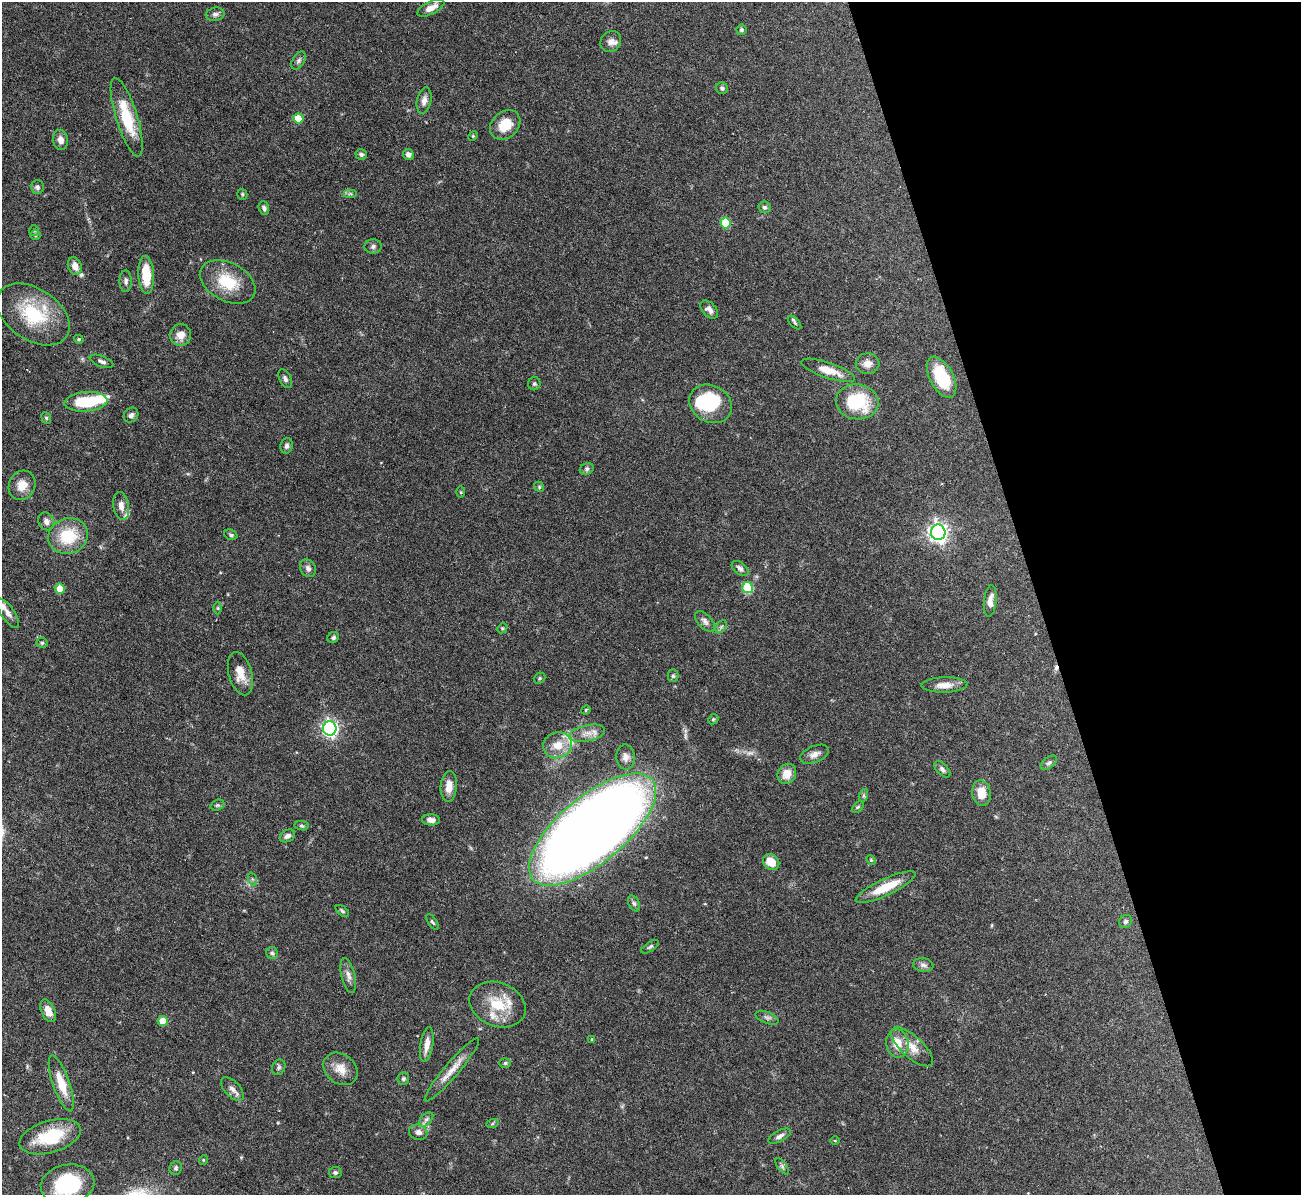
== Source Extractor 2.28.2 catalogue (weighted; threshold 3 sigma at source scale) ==
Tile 12 of 4 x 4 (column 4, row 3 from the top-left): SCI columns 3899-5197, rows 1338-2530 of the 5198 x 5182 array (HDU 1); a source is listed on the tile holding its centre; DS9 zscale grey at full resolution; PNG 1303 x 1197 px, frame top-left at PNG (2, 2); each listed source drawn as its Kron ellipse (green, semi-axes under 4 px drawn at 4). Shown black and unused: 20% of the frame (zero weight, under 3 of 6 exposures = <1% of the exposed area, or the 3 px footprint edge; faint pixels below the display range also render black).
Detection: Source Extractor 2.28.2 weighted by HDU 2 'WHT'; one run over the whole footprint, this tile lists its part. Background 0.0886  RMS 0.0033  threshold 0.0136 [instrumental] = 3 sigma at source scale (4.09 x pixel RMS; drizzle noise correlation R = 1.36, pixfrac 0.8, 0.05/0.05 arcsec/px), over >= 5 px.
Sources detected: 136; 2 inside a brighter object's white glare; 1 cosmic-ray / hot-pixel residue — neither listed nor drawn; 7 inside a brighter listed object's ellipse — not listed separately; the other 126 listed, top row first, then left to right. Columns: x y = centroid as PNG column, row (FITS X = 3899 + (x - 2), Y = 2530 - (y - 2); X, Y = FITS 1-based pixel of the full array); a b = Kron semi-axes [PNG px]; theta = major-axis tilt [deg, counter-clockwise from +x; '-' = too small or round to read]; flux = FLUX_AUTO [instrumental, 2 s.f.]
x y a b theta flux
431 8 15 6 27 2.8
215 14 9 6 9 1.1
741 30 5 5 - 0.54
611 41 11 9 47 1.7
298 61 10 6 58 0.91
722 88 6 5 - 0.84
424 100 13 7 79 1.8
127 117 41 10 -73 12
298 118 5 5 - 6.4
505 125 17 13 42 5.9
473 136 5 4 - 0.35
61 140 10 7 -80 1.9
361 154 6 5 - 0.75
408 154 5 5 - 1.4
37 187 7 6 - 0.85
242 194 5 5 - 0.51
350 194 7 4 0 0.61
764 207 6 6 - 0.73
264 208 7 5 -68 0.75
726 223 5 5 - 14
34 230 5 4 - 0.39
36 235 5 5 - 0.44
373 246 8 7 - 0.88
75 266 9 6 -69 2.8
146 275 19 8 -87 8.6
126 281 11 6 -90 1
228 282 30 19 -27 11
709 310 11 6 -47 1.4
33 314 40 25 -34 20
795 323 8 4 -46 0.64
181 335 11 10 - 3
79 339 5 4 - 0.36
101 361 12 5 -20 1.1
868 364 12 10 2 2.4
828 370 28 7 -19 5.1
942 377 22 11 -62 14
285 379 10 6 -62 0.95
534 384 6 6 - 0.56
86 402 21 10 5 14
857 402 21 17 -7 17
711 404 22 18 -29 18
131 415 8 6 46 1.1
46 418 6 4 -67 0.54
286 446 8 6 76 0.91
587 469 7 5 24 0.72
22 485 15 13 64 3.9
539 487 5 4 - 0.4
461 492 5 3 - 0.32
121 506 14 8 -80 1.9
46 521 9 7 -59 1.5
938 532 8 7 - 150
231 535 7 5 -21 0.57
68 536 20 17 22 12
308 568 9 7 -59 1.2
740 569 10 6 -39 1.1
747 587 5 5 - 17
60 588 5 5 - 5.7
990 601 16 6 84 2.2
218 608 6 4 -90 0.41
7 613 18 7 -55 1.9
705 621 12 7 -46 1.3
721 627 7 4 55 0.62
502 628 5 4 - 0.41
333 638 6 5 - 0.72
42 643 5 5 - 0.52
240 674 22 11 -74 4.6
673 676 6 5 - 0.64
540 678 6 5 - 0.42
945 685 23 7 2 3.4
586 710 5 4 - 0.33
713 719 5 4 - 0.42
330 728 7 6 - 95
587 733 18 8 11 2.7
558 745 14 13 - 5.1
814 754 15 8 22 2
625 757 12 9 -88 1.9
1049 763 9 5 37 0.76
942 769 10 5 -46 1
787 774 10 9 - 4
449 786 15 8 85 3.5
981 793 13 9 -82 4.7
864 795 6 4 72 0.48
217 805 7 5 19 0.6
858 807 7 4 45 0.46
431 820 9 5 -2 1.5
302 826 7 4 -7 0.49
592 830 78 33 40 580
287 836 8 6 29 1
871 860 5 3 - 0.31
771 862 9 7 -42 4.4
252 879 7 4 -71 0.53
886 887 33 8 25 8.3
634 903 8 5 -62 0.75
342 911 8 4 -39 0.58
1125 921 7 6 - 0.78
432 922 9 4 -55 0.52
650 947 10 4 34 0.64
272 953 6 6 - 0.63
923 965 10 7 -8 1.1
348 975 18 7 -76 1.8
498 1005 29 22 -21 11
48 1011 12 6 -66 2.9
767 1018 12 5 -21 0.94
163 1021 5 5 - 4.1
592 1039 4 3 - 0.37
897 1043 14 11 -80 4.7
427 1045 18 6 81 2.9
912 1047 26 10 -42 4.4
505 1063 6 5 - 0.5
279 1067 8 6 66 0.75
340 1069 18 14 -39 4.1
452 1070 41 7 50 4.5
403 1079 6 5 - 0.69
61 1083 29 8 -71 6.1
232 1089 14 7 -47 1.7
426 1119 8 5 44 1
492 1124 6 4 20 0.4
418 1132 9 7 -17 1.6
779 1136 12 5 28 1.2
50 1137 32 16 16 14
835 1140 5 3 - 0.26
203 1160 5 3 - 0.27
782 1166 9 4 -55 0.78
176 1168 7 6 - 0.7
335 1173 6 6 - 0.68
68 1184 27 19 10 24
Isophote crosses this tile's border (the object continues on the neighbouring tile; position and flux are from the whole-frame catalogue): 1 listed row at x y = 68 1184